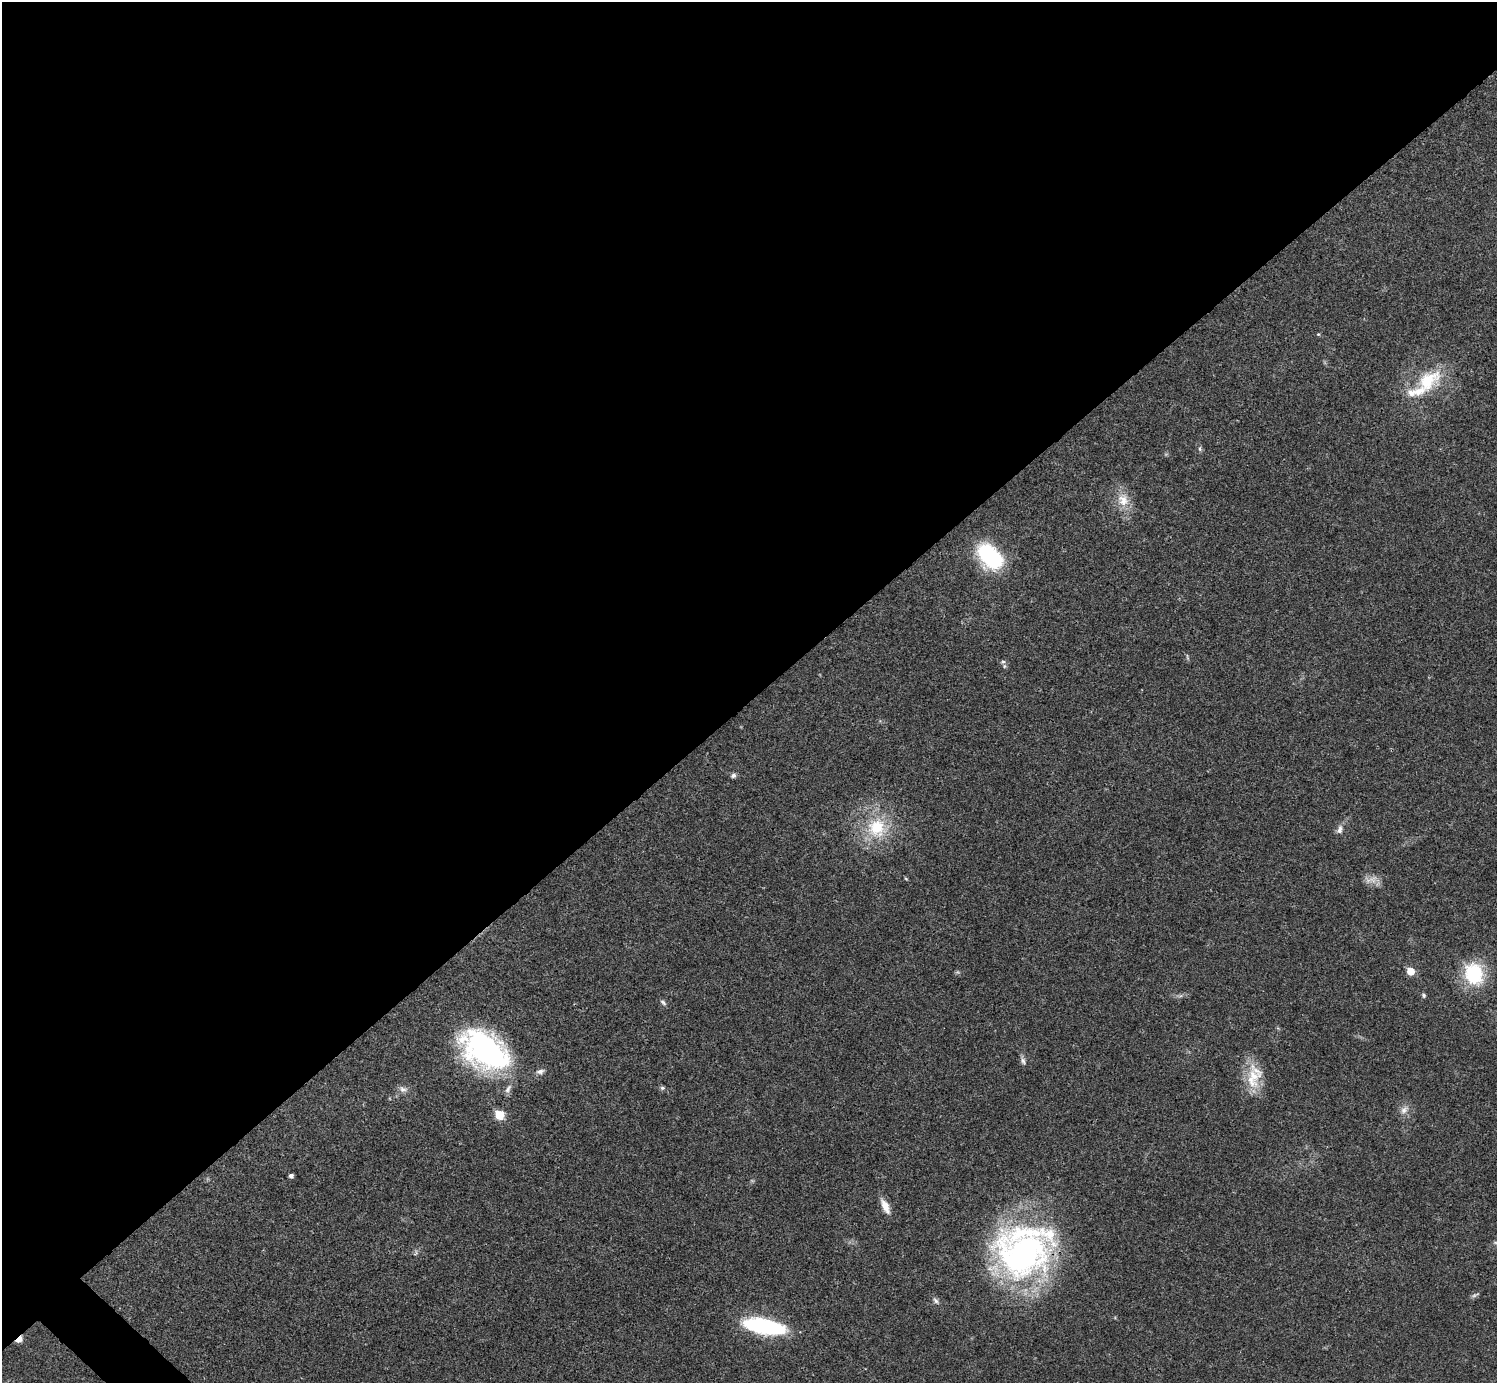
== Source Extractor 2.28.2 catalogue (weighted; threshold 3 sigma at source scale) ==
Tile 2 of 4 x 4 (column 2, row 1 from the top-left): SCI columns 1495-2989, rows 4302-5682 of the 5981 x 5981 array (HDU 1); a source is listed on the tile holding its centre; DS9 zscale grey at full resolution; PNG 1499 x 1385 px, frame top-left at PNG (2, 2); no overlay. Shown black and unused: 51% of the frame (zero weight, under 3 of 4 exposures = <1% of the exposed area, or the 3 px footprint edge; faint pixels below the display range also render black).
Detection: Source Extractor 2.28.2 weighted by HDU 2 'WHT'; one run over the whole footprint, this tile lists its part. Background 0.021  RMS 0.0022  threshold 0.00995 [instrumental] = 3 sigma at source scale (4.5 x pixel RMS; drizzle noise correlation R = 1.50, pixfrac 1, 0.05/0.05 arcsec/px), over >= 5 px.
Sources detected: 41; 4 too faint to see at this stretch — not listed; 4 inside a brighter listed object's ellipse — not listed separately; the other 33 listed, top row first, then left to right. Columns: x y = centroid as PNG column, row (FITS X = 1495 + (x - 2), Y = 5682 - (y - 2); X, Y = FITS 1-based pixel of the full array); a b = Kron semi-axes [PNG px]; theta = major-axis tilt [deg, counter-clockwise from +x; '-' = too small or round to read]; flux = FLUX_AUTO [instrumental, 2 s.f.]
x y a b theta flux
1318 334 4 4 - 0.23
1428 381 38 23 38 13
1200 449 7 5 -79 0.47
1123 500 21 16 -70 4.3
990 556 29 18 -47 22
1187 657 10 3 -79 0.37
1003 662 7 5 20 0.42
733 775 6 6 - 0.65
877 828 30 30 - 13
1340 829 12 8 70 1.2
906 879 6 3 -20 0.23
1410 971 6 5 - 4.2
1474 974 10 9 - 27
1423 995 6 5 - 0.43
1180 996 7 4 18 0.48
663 1002 10 5 -48 0.6
485 1050 50 31 -34 56
1023 1061 11 6 -61 0.79
540 1072 11 7 13 0.97
1253 1078 38 19 -88 7.3
662 1088 6 5 - 0.44
403 1089 12 8 -20 1.2
508 1089 14 7 63 1.2
1404 1110 15 9 49 1.6
499 1115 6 6 - 8.8
291 1176 4 4 - 0.74
885 1206 19 7 -64 2.5
416 1252 9 4 83 0.48
1022 1254 77 54 15 73
1475 1295 13 4 24 0.51
936 1301 11 6 -48 0.74
764 1326 33 11 -11 37
19 1339 7 5 41 4.2
Overlapping masked pixels (flux is a lower limit): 2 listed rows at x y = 1022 1254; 19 1339